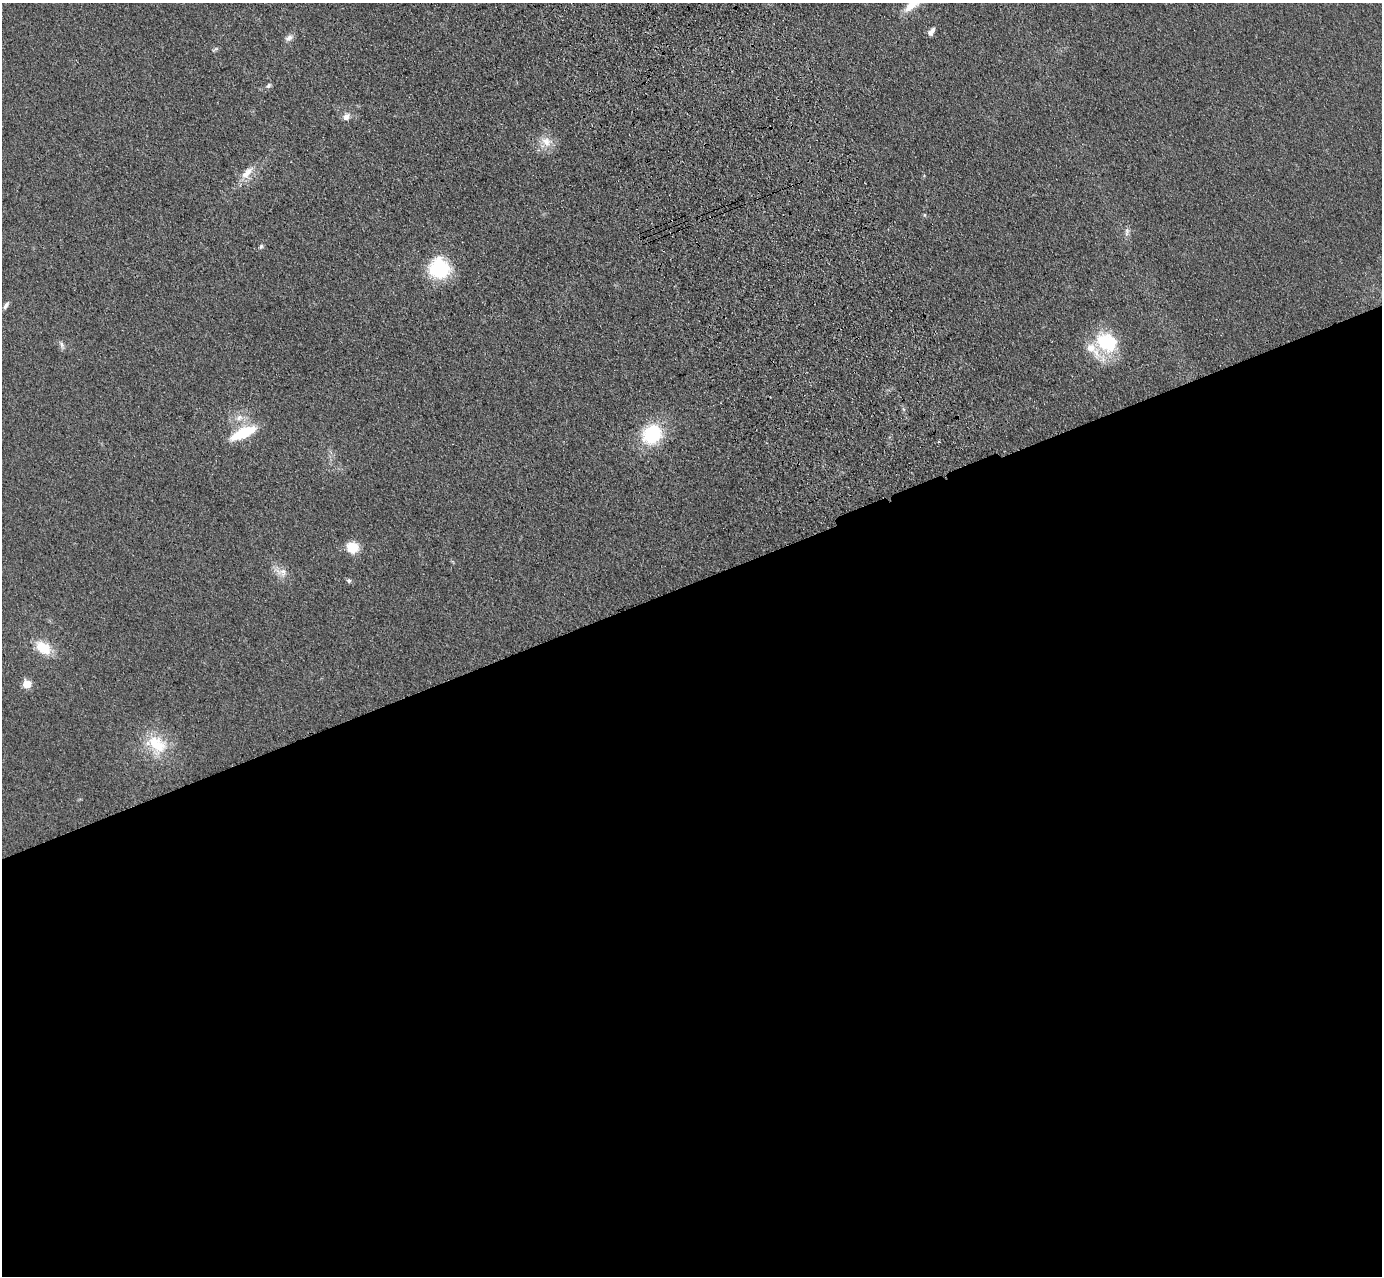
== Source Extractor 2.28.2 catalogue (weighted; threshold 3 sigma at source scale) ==
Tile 15 of 4 x 4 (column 3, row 4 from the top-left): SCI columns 2871-4250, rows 213-1486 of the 5741 x 5645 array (HDU 1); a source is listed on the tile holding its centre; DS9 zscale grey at full resolution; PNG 1384 x 1278 px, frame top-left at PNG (2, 3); no overlay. Shown black and unused: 55% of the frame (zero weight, under 3 of 4 exposures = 6% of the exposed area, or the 3 px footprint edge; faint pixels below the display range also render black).
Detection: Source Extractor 2.28.2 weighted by HDU 2 'WHT'; one run over the whole footprint, this tile lists its part. Background 0.119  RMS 0.0088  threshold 0.0394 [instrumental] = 3 sigma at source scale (4.5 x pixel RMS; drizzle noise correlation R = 1.50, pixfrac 1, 0.05/0.05 arcsec/px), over >= 5 px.
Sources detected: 25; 1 inside a brighter listed object's ellipse — not listed separately; the other 24 listed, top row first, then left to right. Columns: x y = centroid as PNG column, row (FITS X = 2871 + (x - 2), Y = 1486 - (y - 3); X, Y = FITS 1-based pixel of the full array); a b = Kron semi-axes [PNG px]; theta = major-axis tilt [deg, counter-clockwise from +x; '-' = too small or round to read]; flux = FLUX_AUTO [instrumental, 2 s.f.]
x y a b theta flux
913 4 25 12 39 18
931 32 9 5 54 4.6
289 38 11 7 26 3.8
215 49 12 3 37 1.4
268 85 7 6 - 2
346 117 11 8 40 4.8
546 142 16 13 -38 12
247 173 22 10 50 12
925 215 5 3 - 0.92
1127 232 12 6 81 3.4
261 246 7 5 63 1.7
439 269 18 17 - 66
6 305 11 5 55 2.8
1106 342 31 24 -33 51
62 345 11 5 -65 2.8
239 418 10 7 29 5.4
243 433 24 9 24 41
652 434 20 17 41 58
352 547 12 11 - 18
282 572 18 10 -7 8.2
349 581 6 5 - 1.9
43 648 18 12 -36 23
27 684 5 5 - 26
157 744 32 23 -47 35
Isophote crosses this tile's border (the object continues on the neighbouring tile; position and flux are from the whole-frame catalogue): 1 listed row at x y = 913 4